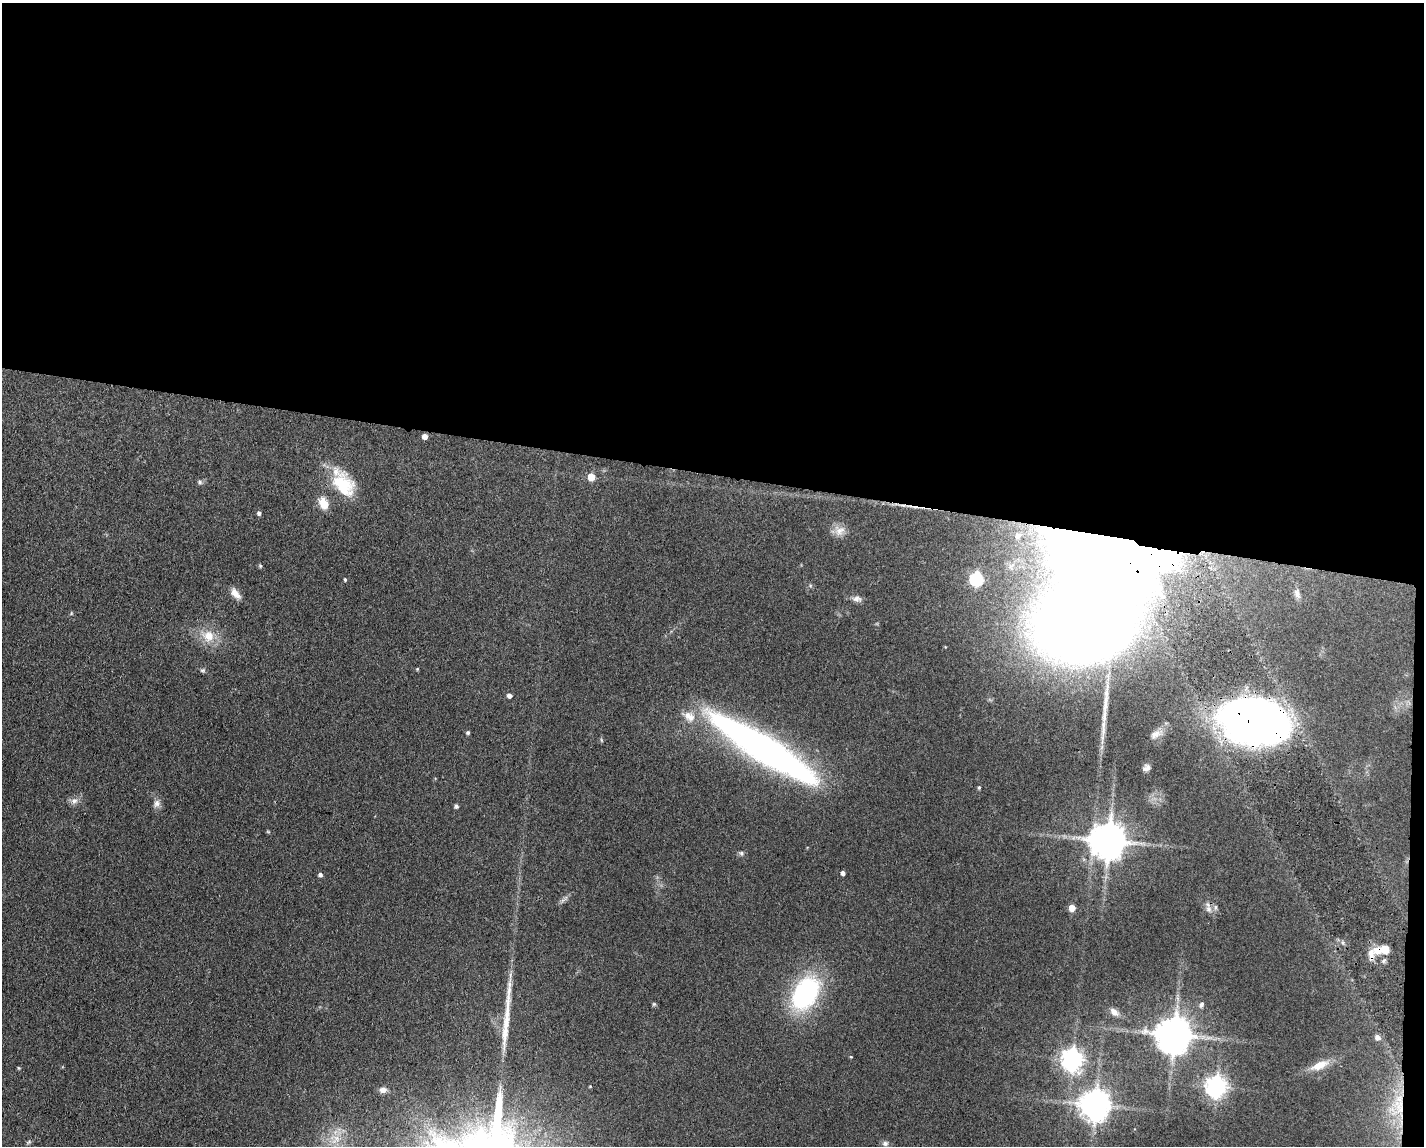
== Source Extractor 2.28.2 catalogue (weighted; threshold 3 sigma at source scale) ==
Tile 3 of 3 x 4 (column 3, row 1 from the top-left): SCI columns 2961-4382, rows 3436-4579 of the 4607 x 4584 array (HDU 1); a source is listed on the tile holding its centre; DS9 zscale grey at full resolution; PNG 1426 x 1148 px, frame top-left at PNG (2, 3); no overlay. Shown black and unused: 42% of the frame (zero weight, under 3 of 4 exposures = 1% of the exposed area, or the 3 px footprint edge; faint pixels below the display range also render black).
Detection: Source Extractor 2.28.2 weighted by HDU 2 'WHT'; one run over the whole footprint, this tile lists its part. Background 0.154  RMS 0.0081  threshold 0.0363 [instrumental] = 3 sigma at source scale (4.5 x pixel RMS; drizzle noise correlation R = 1.50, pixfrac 1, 0.05/0.05 arcsec/px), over >= 5 px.
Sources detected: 63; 3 inside a brighter object's white glare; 2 long thin detections or spike segments (spike, bleed or trail) — not listed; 3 inside a brighter listed object's ellipse — not listed separately; the other 55 listed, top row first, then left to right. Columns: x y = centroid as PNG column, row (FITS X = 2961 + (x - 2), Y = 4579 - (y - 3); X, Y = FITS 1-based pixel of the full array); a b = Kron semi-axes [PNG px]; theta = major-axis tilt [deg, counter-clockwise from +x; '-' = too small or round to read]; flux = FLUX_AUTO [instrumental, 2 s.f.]
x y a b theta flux
425 436 5 4 - 5.3
591 477 6 5 - 14
200 482 6 6 - 1.7
343 485 36 24 -57 38
323 503 14 9 -66 11
259 513 5 4 - 2
839 531 15 14 - 7.6
1018 536 12 8 50 4.4
1118 553 74 70 -26 2100
260 566 6 5 - 1.1
977 579 7 6 - 100
345 580 5 3 - 1.1
235 593 16 8 -52 6.5
1297 594 13 8 -72 4.1
857 599 14 8 -7 4
71 613 5 3 - 0.82
208 636 17 17 - 16
417 669 4 4 - 0.78
202 670 7 5 1 1.5
509 695 5 5 - 3.5
1255 717 48 36 -15 700
468 732 4 4 - 1.4
1155 734 17 9 36 6.1
601 740 6 4 -87 1
764 748 122 23 -32 380
1147 768 8 6 19 3
979 787 5 4 - 1.1
74 801 10 9 - 4.1
157 803 11 9 73 4.1
456 806 4 4 - 2
1108 840 10 10 - 2200
741 853 7 6 - 1.9
843 873 4 4 - 2.7
320 875 5 4 - 2.4
566 898 10 3 44 2.4
1072 908 5 5 - 9.4
1209 909 11 8 -66 4.4
1383 950 21 9 7 14
805 993 27 17 59 150
654 1004 6 5 - 1.2
1201 1005 9 6 66 2.6
1114 1012 11 7 -40 5.5
506 1027 57 8 84 22
1174 1034 12 10 61 1900
1377 1037 6 6 - 4.1
851 1057 4 4 - 0.72
1072 1059 9 8 - 450
1320 1065 22 10 23 12
18 1068 5 3 - 0.75
1216 1086 8 7 - 470
383 1090 9 7 10 3.7
1095 1105 10 9 - 1200
1400 1107 25 12 87 23
29 1142 8 4 34 1.4
885 1143 8 7 - 2.6
Overlapping masked pixels (flux is a lower limit): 4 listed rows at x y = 1118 553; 1255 717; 1383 950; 1400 1107